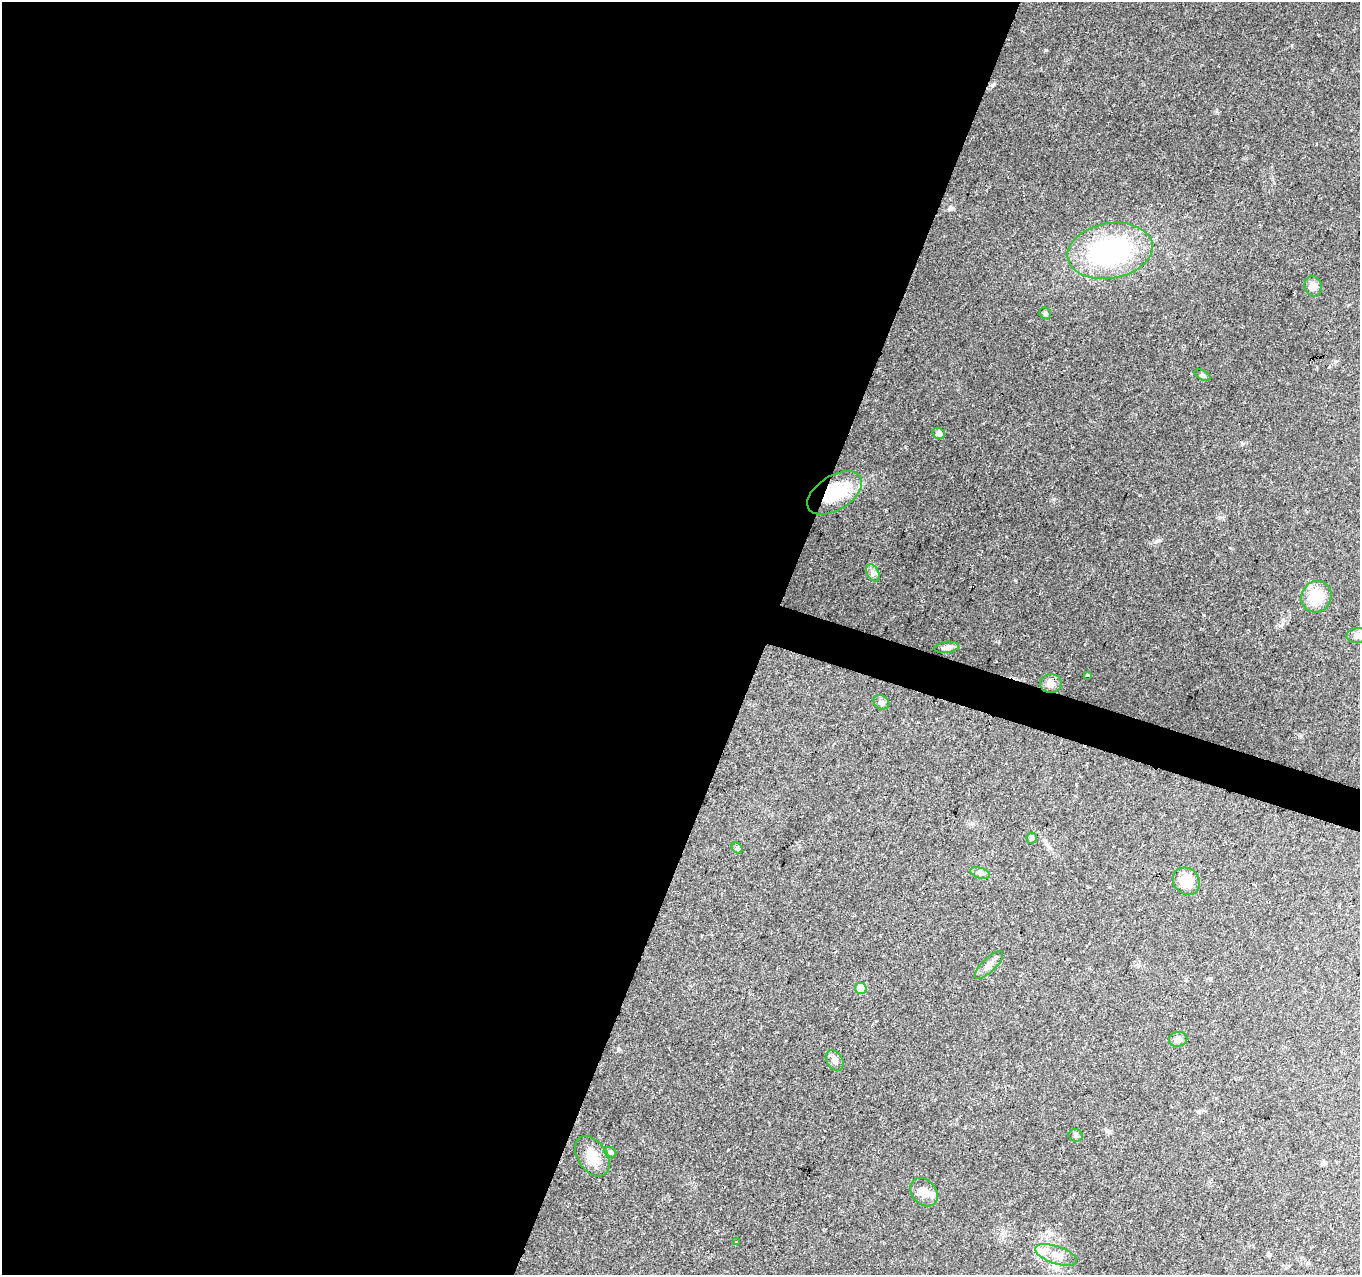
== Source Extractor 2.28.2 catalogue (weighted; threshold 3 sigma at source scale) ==
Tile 5 of 4 x 4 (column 1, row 2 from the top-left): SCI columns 1-1358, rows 2762-4034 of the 5437 x 5586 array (HDU 1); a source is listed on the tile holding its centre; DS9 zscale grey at full resolution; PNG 1362 x 1277 px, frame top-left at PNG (2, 2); each listed source drawn as its Kron ellipse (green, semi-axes under 4 px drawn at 4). Shown black and unused: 58% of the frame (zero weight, under 2 of 3 exposures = <1% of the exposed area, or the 3 px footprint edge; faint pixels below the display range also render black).
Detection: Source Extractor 2.28.2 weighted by HDU 2 'WHT'; one run over the whole footprint, this tile lists its part. Background 0.1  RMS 0.0067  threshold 0.0302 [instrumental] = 3 sigma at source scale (4.5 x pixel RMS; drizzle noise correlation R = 1.50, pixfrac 1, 0.0396/0.0396 arcsec/px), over >= 5 px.
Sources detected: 28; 1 cosmic-ray / hot-pixel residue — neither listed nor drawn; the other 27 listed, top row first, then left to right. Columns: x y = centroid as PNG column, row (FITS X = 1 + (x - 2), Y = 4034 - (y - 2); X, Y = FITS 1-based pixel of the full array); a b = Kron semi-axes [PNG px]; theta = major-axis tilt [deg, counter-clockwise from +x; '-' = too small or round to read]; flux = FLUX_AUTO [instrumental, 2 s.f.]
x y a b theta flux
1110 251 43 27 10 99
1313 286 10 8 -74 5.5
1045 313 6 5 - 1.3
1202 375 9 4 -27 1.4
939 433 6 5 - 3.7
835 493 30 17 32 33
873 573 9 6 -61 2.3
1316 597 16 15 - 19
1357 635 11 7 5 3
946 647 12 5 8 2.7
1087 675 3 3 - 0.96
1051 683 11 9 1 5
881 702 8 6 -32 1.9
1032 838 5 5 - 2.1
737 848 6 4 -45 1.3
980 873 10 5 -18 2.1
1186 881 14 12 -45 13
989 965 18 6 44 4
861 988 6 5 - 9.9
1178 1039 9 7 10 3
835 1061 11 8 -56 3.4
1076 1135 7 6 - 1.6
610 1152 6 5 - 1.5
592 1156 22 14 -56 12
924 1192 16 12 -47 7.8
736 1242 3 3 - 2
1056 1255 22 9 -18 8.7
Overlapping masked pixels (flux is a lower limit): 1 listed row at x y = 835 493
Isophote crosses this tile's border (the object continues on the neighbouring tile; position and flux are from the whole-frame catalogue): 1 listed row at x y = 1357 635
Unlisted compact peaks at least as high as the median listed source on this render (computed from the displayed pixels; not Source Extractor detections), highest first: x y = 1046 50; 1157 541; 1054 499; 1204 615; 950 208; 1335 361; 1015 580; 1242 444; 1292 45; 905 447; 1281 625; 618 1050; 1217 111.